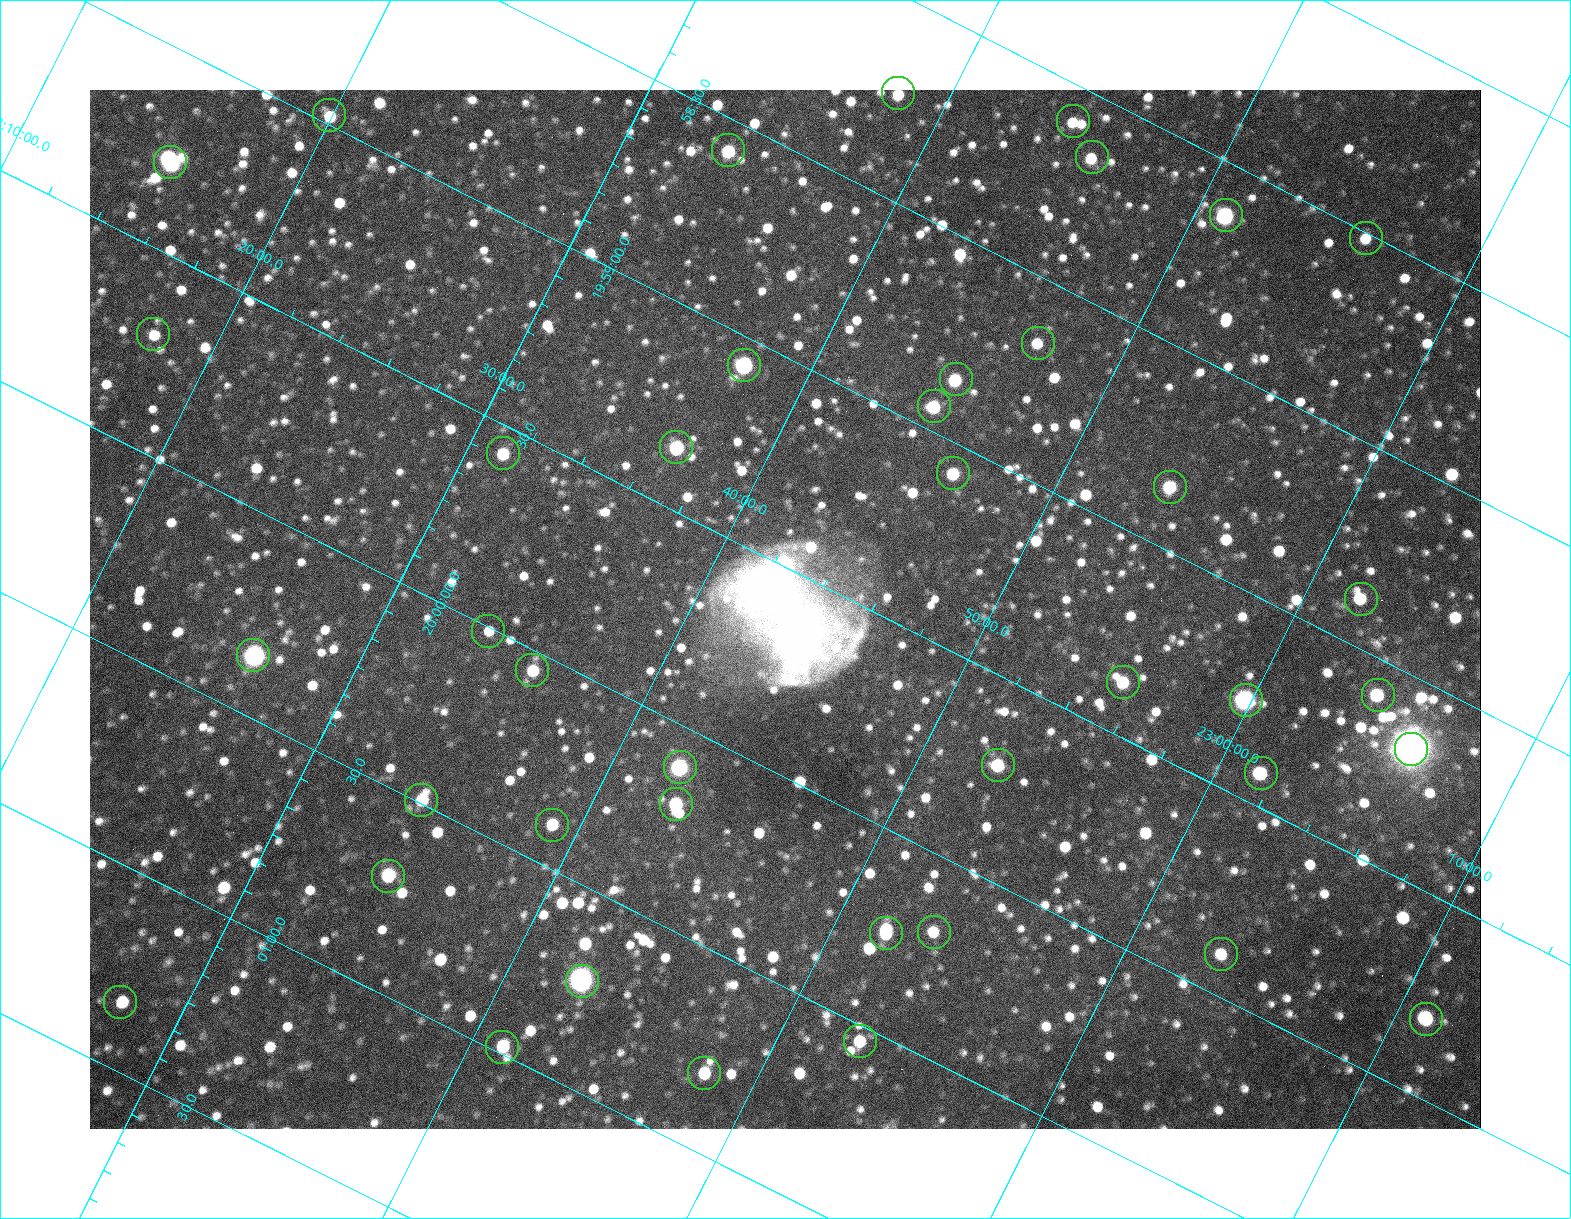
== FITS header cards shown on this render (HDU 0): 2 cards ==
NAXIS1  =                 1391 / length of data axis 1
NAXIS2  =                 1039 / length of data axis 2

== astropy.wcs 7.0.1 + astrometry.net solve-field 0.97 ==
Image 1391 x 1039 px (HDU 0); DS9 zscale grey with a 90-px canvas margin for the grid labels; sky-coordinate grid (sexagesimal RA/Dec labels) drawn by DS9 from the SOLVED WCS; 41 Tycho-2 reference stars matched to detected sources circled (green)
Header WCS: none
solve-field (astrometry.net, Tycho-2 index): SOLVED blind (the file carries no WCS)
Solved WCS: RA---TAN-SIP/DEC--TAN-SIP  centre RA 19:59:36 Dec +22:43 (299.90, +22.72 deg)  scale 2.21 arcsec/px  FOV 51.3' x 38.3'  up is -117 deg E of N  parity flipped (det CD > 0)
(file carries no celestial WCS; the grid is the blind solution)
Tycho-2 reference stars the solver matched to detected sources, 41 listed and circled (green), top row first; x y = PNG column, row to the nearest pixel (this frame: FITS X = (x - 90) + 1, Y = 1039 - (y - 90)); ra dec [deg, ICRS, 3 dp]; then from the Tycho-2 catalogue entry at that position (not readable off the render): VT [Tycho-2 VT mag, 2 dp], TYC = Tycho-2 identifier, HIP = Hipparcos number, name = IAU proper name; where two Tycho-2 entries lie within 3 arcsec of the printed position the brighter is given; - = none
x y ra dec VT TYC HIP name
898 93 299.559 +22.638 11.05 2141-886-1 - -
329 115 299.744 +22.332 11.18 1628-2763-1 - -
1073 121 299.523 +22.741 11.66 2141-1704-1 - -
728 150 299.645 +22.560 10.27 2141-1070-1 - -
1092 157 299.539 +22.761 11.27 2141-856-1 - -
170 162 299.820 +22.258 9.71 1628-2325-1 - -
1226 215 299.532 +22.851 8.98 2141-968-1 - -
1366 238 299.503 +22.934 12.04 2141-2605-1 - -
153 334 299.927 +22.296 11.51 1628-2231-1 - -
1038 343 299.665 +22.783 11.14 2141-722-1 - -
744 365 299.767 +22.628 9.33 2141-566-1 - -
956 379 299.712 +22.749 10.42 2141-1488-1 - -
934 406 299.735 +22.744 10.47 2141-650-1 - -
676 447 299.837 +22.614 9.93 2141-922-1 - -
503 453 299.892 +22.521 10.65 2141-1024-1 - -
953 473 299.768 +22.773 10.62 2141-884-1 - -
1170 487 299.711 +22.896 10.22 2141-281-1 - -
1361 599 299.720 +23.032 10.89 2141-2130-1 - -
488 631 300.002 +22.562 11.95 2141-1318-1 - -
253 655 300.087 +22.440 8.10 1629-3526-1 98473 -
532 670 300.012 +22.597 11.21 2141-1110-1 - -
1123 682 299.841 +22.925 10.47 2141-2482-1 - -
1378 695 299.772 +23.068 10.48 2141-2257-1 - -
1246 700 299.815 +22.997 8.42 2141-2406-1 - -
1411 749 299.794 +23.101 5.71 2141-2712-1 98375 -
998 765 299.929 +22.879 10.43 2141-107-1 - -
680 767 300.026 +22.705 9.00 2141-688-1 98440 -
1261 773 299.854 +23.025 10.15 2141-2215-1 - -
421 800 300.122 +22.572 10.82 2141-1144-1 - -
676 804 300.049 +22.713 10.35 2141-1146-1 - -
552 825 300.098 +22.651 10.86 2141-1404-1 - -
388 876 300.178 +22.575 10.31 2141-1260-1 - -
934 932 300.047 +22.890 11.14 2141-1038-1 - -
886 933 300.062 +22.864 10.91 2141-624-1 - -
1221 954 299.974 +23.054 11.09 2141-2242-1 - -
582 981 300.182 +22.711 7.78 2141-972-1 98505 -
120 1002 300.333 +22.463 10.87 1629-1639-1 - -
1426 1019 299.951 +23.185 9.96 2141-749-1 - -
860 1041 300.135 +22.880 11.00 2141-676-1 - -
502 1047 300.245 +22.685 10.66 2141-1508-1 - -
704 1073 300.201 +22.803 10.94 2141-862-1 - -